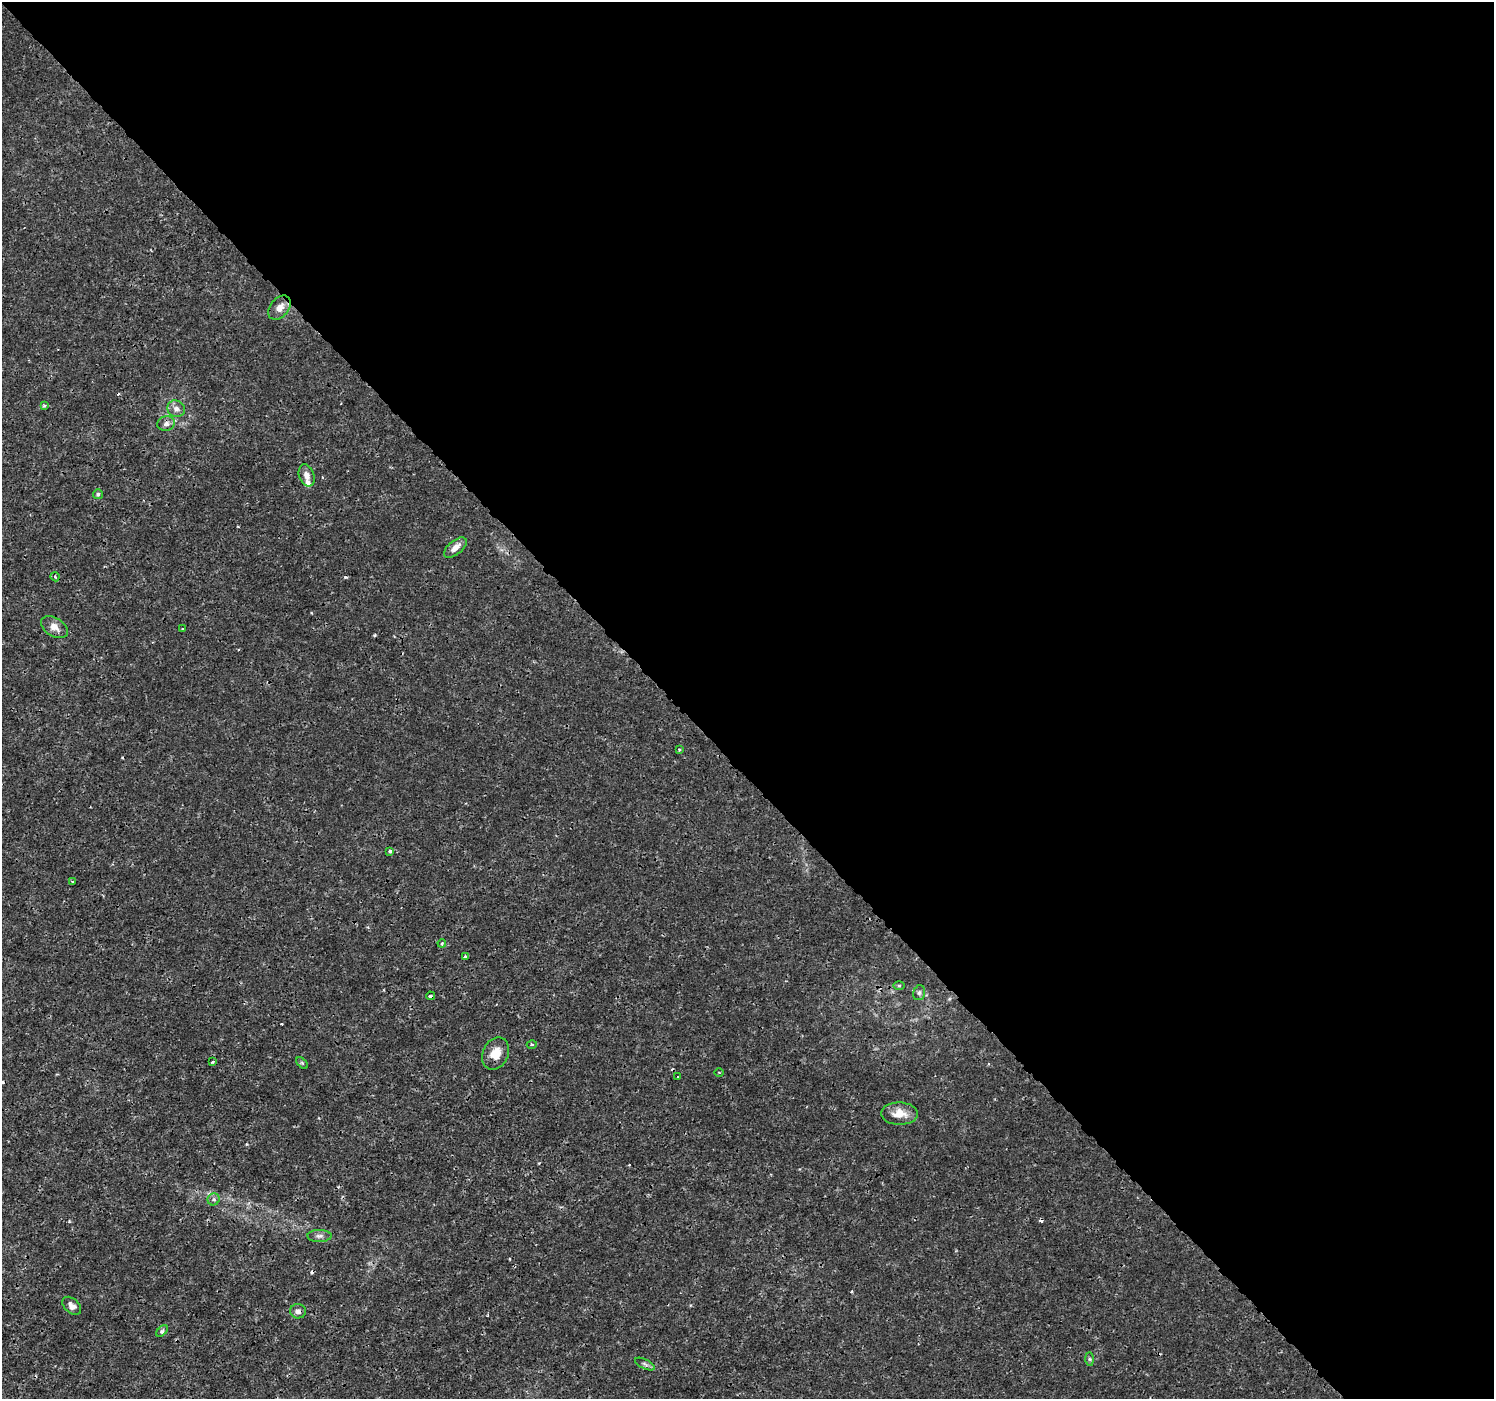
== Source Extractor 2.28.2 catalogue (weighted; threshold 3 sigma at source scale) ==
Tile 8 of 4 x 4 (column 4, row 2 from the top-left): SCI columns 4522-6013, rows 2981-4377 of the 6065 x 6025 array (HDU 1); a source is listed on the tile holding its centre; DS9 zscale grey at full resolution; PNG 1496 x 1401 px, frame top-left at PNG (2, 2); each listed source drawn as its Kron ellipse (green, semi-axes under 4 px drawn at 4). Shown black and unused: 55% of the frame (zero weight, under 3 of 4 exposures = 5% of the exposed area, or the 3 px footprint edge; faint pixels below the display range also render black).
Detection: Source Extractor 2.28.2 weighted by HDU 2 'WHT'; one run over the whole footprint, this tile lists its part. Background 0.00109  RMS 8.0e-04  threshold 0.0036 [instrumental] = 3 sigma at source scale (4.5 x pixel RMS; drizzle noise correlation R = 1.50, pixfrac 1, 0.0396/0.0396 arcsec/px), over >= 5 px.
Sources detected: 38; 5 cosmic-ray / hot-pixel residue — neither listed nor drawn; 1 inside a brighter listed object's ellipse — not listed separately; the other 32 listed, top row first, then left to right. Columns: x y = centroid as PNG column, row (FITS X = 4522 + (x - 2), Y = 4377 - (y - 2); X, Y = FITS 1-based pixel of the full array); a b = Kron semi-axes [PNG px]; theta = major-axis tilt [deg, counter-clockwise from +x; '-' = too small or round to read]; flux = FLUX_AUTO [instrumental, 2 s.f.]
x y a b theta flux
280 308 14 9 51 0.71
44 406 3 3 - 0.11
176 409 9 8 - 0.39
166 424 9 7 14 0.32
307 475 11 7 -71 0.49
98 494 5 5 - 0.12
455 548 13 7 39 0.65
55 577 4 3 - 0.1
54 627 15 9 -33 0.65
183 629 4 2 - 0.057
679 750 4 3 - 0.093
390 851 3 3 - 0.19
72 882 4 3 - 0.1
442 943 4 3 - 0.089
465 957 3 3 - 0.32
899 986 6 4 1 0.095
919 993 7 5 74 0.19
430 996 4 3 - 0.21
532 1045 5 3 - 0.086
496 1053 17 12 65 1.1
213 1062 3 3 - 0.09
302 1063 7 4 -44 0.11
719 1073 4 3 - 0.064
678 1077 2 2 - 0.067
899 1114 18 11 -1 1.2
214 1199 6 6 - 0.26
319 1236 12 6 0 0.31
72 1306 11 7 -43 0.4
298 1311 8 7 - 0.31
162 1331 7 4 45 0.15
1090 1359 7 4 -89 0.13
645 1364 11 4 -27 0.2
Overlapping masked pixels (flux is a lower limit): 1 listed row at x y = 430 996